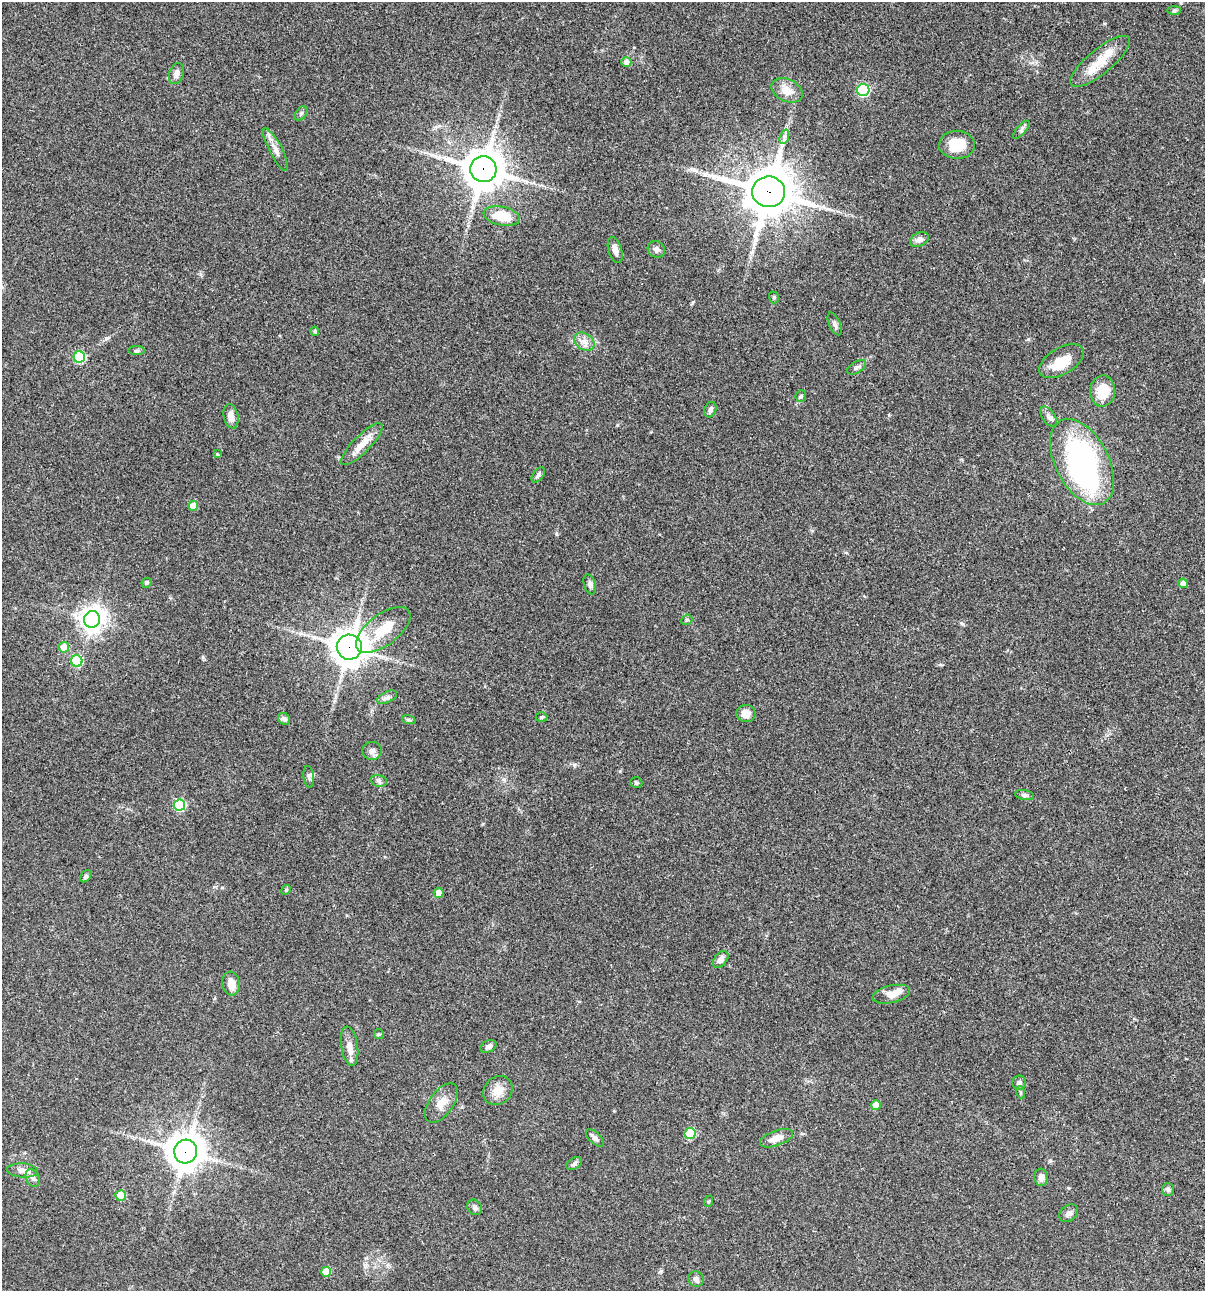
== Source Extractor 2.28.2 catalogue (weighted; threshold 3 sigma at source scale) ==
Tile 6 of 4 x 4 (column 2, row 2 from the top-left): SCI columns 1438-2640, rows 2697-3985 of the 5404 x 5390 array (HDU 1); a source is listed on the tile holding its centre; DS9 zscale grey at full resolution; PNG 1207 x 1293 px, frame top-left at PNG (2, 2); each listed source drawn as its Kron ellipse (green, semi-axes under 4 px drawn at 4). Shown black and unused: <1% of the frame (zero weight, under 3 of 4 exposures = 9% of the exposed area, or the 3 px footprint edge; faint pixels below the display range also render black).
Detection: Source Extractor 2.28.2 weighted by HDU 2 'WHT'; one run over the whole footprint, this tile lists its part. Background 0.046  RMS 0.0055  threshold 0.0249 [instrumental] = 3 sigma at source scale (4.5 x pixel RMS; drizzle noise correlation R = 1.50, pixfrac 1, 0.05/0.05 arcsec/px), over >= 5 px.
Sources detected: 89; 1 inside a brighter object's white glare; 1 long thin detection or spike segment (spike, bleed or trail) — neither listed nor drawn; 3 inside a brighter listed object's ellipse — not listed separately; the other 84 listed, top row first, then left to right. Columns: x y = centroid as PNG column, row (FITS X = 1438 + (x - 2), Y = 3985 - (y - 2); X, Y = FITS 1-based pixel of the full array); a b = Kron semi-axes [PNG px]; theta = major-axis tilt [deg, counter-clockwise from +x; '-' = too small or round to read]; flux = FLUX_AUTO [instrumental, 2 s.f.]
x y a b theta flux
1174 11 7 4 1 0.79
1100 61 37 12 39 13
626 62 5 5 - 2.8
176 73 11 7 71 2.8
787 90 16 11 -26 6.8
863 90 6 6 - 53
301 113 8 5 53 1
1021 130 11 4 50 1.3
784 137 7 4 71 1.4
957 145 18 14 0 11
276 150 24 6 -63 3.7
483 169 13 13 - 1300
769 192 16 15 - 2000
502 216 18 9 -12 15
919 239 10 7 24 2.5
656 249 9 8 - 2.1
615 250 13 6 -72 3
774 297 6 4 -71 0.82
835 324 12 5 -67 1.6
315 331 4 4 - 0.91
584 342 11 8 -34 3.3
136 351 8 4 0 0.91
79 357 6 5 - 37
1061 361 25 13 31 12
857 367 10 5 32 1.4
1103 391 15 12 88 11
801 396 6 5 - 0.83
710 410 8 6 68 1.5
231 416 12 7 -78 3.9
1049 417 11 6 -58 2
362 444 28 8 45 7.2
217 454 4 4 - 0.58
1082 462 46 26 -63 120
538 475 9 5 54 1.5
193 506 5 5 - 6.7
146 583 5 4 - 0.88
1183 583 5 4 - 3.8
590 584 10 6 -72 1.5
92 619 8 8 - 460
687 620 6 5 - 0.85
383 630 32 15 37 13
64 647 5 5 - 9.4
349 647 12 12 - 910
77 661 6 5 - 29
387 697 10 5 25 1.5
746 713 9 8 - 4.7
541 717 6 5 - 0.77
284 719 6 5 - 1.7
409 720 7 4 -18 0.85
372 751 9 9 - 2.3
309 777 11 5 -82 1.2
379 781 8 6 -11 1.3
636 783 6 5 - 0.86
1024 795 10 5 -10 1.2
179 805 5 5 - 40
86 876 7 4 51 1
286 890 5 4 - 0.64
439 893 5 5 - 4.6
721 959 9 6 50 2.6
231 983 12 8 -80 4.6
891 994 19 8 13 5.5
379 1034 5 5 - 0.61
349 1046 20 8 -81 4.6
488 1046 8 6 29 2.1
1019 1083 7 6 - 1.6
498 1091 16 13 44 6.3
1020 1092 6 4 -72 0.58
441 1103 22 12 54 6.3
876 1105 5 5 - 5.9
690 1134 5 5 - 27
595 1138 11 5 -44 2.3
777 1138 17 7 20 5.5
186 1151 12 11 - 950
574 1164 8 5 34 1.4
22 1170 16 7 -3 3.1
1041 1177 9 7 -84 2.5
33 1178 9 6 -62 1.9
1168 1189 6 6 - 1.3
121 1195 5 5 - 12
709 1201 6 3 71 0.53
475 1207 8 7 - 1.8
1069 1213 10 7 40 2.2
326 1272 5 5 - 10
696 1279 8 7 - 1.8
Overlapping masked pixels (flux is a lower limit): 4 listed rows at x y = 483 169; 769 192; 349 647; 186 1151
Unlisted compact peaks at least as high as the median listed source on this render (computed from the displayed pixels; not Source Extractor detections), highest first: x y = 574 765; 106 338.